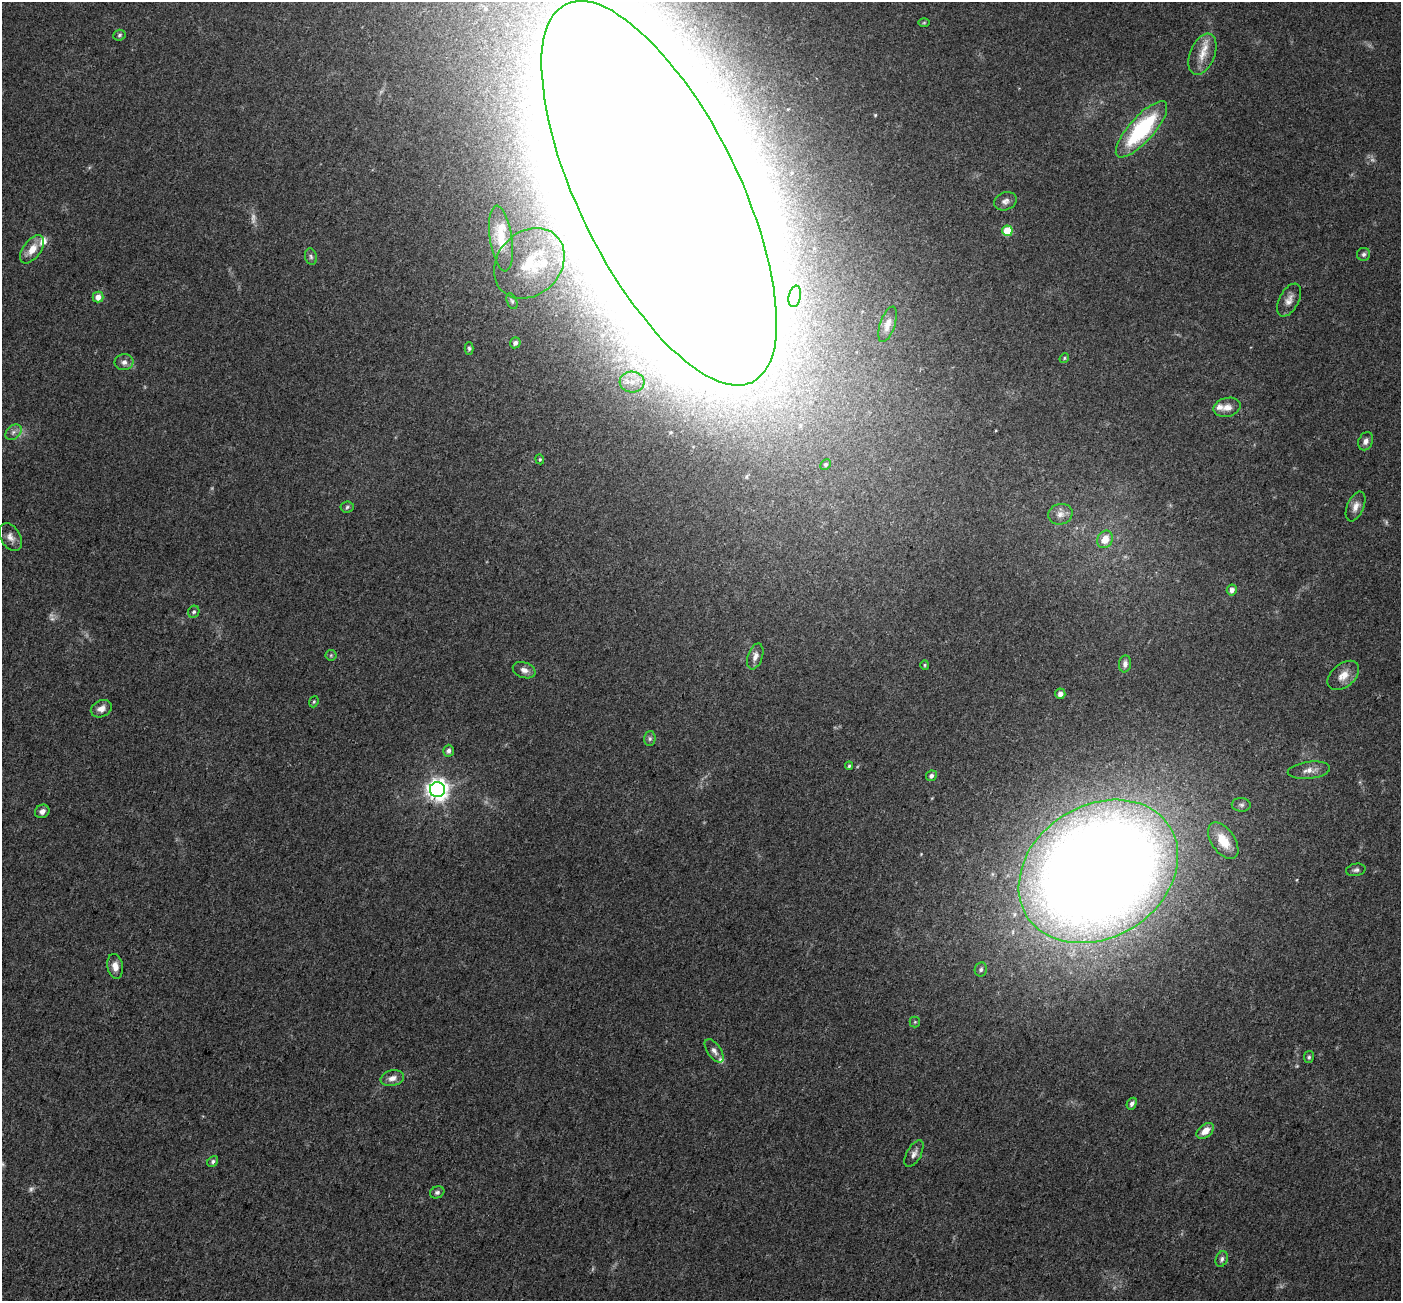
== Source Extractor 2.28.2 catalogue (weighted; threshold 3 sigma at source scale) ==
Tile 7 of 4 x 4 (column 3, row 2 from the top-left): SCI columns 2896-4294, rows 2987-4285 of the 5784 x 5909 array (HDU 1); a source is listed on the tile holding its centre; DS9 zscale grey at full resolution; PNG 1403 x 1303 px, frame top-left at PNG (2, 2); each listed source drawn as its Kron ellipse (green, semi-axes under 4 px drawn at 4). Shown black and unused: <1% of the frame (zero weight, under 3 of 5 exposures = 6% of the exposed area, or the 3 px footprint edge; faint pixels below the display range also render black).
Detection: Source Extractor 2.28.2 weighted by HDU 2 'WHT'; one run over the whole footprint, this tile lists its part. Background 0.0306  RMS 0.0029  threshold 0.0129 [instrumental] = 3 sigma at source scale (4.5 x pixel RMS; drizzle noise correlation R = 1.50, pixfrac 1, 0.0396/0.0396 arcsec/px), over >= 5 px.
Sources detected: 80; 6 too faint to see at this stretch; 2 inside a brighter object's white glare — neither listed nor drawn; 6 inside a brighter listed object's ellipse — not listed separately; the other 66 listed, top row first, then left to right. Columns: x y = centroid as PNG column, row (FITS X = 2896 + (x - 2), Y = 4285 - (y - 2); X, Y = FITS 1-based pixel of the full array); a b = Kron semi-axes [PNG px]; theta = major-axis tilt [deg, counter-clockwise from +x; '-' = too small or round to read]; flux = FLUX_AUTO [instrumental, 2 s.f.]
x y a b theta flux
924 23 6 4 1 0.33
119 35 6 5 - 0.51
1202 54 22 12 68 4.4
1141 129 36 12 48 27
659 193 211 80 -64 5700
1005 201 11 8 23 1.2
1007 231 5 5 - 9
501 238 33 11 -82 5.3
32 249 16 8 53 3.6
1364 254 6 6 - 0.68
311 257 8 6 -74 0.7
529 263 39 31 45 18
795 296 11 6 78 0.93
98 297 5 5 - 2.2
1289 300 18 9 62 2
512 301 8 5 -68 0.55
888 324 18 7 72 2
515 343 5 5 - 0.99
469 348 6 4 -89 0.47
1064 358 5 4 - 0.34
124 362 9 8 - 1.3
632 382 12 10 -4 3.2
1227 407 13 9 13 2.2
13 432 9 6 41 1.1
1366 441 9 7 66 1.2
540 459 5 4 - 0.35
825 465 6 5 - 0.55
1355 506 16 8 67 2
347 507 7 6 - 0.52
1060 514 12 10 15 1.9
10 537 15 10 -59 1.9
1105 539 9 7 61 3.4
1232 590 5 5 - 1.2
194 612 6 5 - 0.54
331 655 5 5 - 0.41
755 656 13 7 72 1.5
1125 664 8 6 82 1.1
925 665 5 4 - 0.33
524 670 12 7 -20 1.5
1343 675 18 11 40 3.2
1060 694 5 5 - 1.4
314 702 6 4 67 0.39
101 709 11 8 24 2
650 739 7 6 - 0.63
448 751 6 5 - 0.96
849 766 4 3 - 0.38
1309 770 21 8 7 2.2
931 776 5 5 - 0.84
437 790 7 7 - 190
1241 805 9 6 -3 0.81
42 811 7 6 - 1.3
1223 841 20 11 -55 5.5
1356 870 10 6 10 0.78
1098 871 84 66 32 730
115 966 12 8 -81 2.2
981 969 7 6 - 0.69
915 1022 5 5 - 0.36
714 1051 13 6 -55 1.3
1309 1057 6 5 - 0.47
392 1078 12 8 13 1.8
1132 1104 6 4 61 0.87
1205 1131 10 6 39 2.7
914 1154 15 7 61 1.5
213 1161 6 5 - 0.63
437 1192 7 5 21 0.69
1222 1259 8 6 67 0.75
Isophote crosses this tile's border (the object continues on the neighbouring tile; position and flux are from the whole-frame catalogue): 1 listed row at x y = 659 193